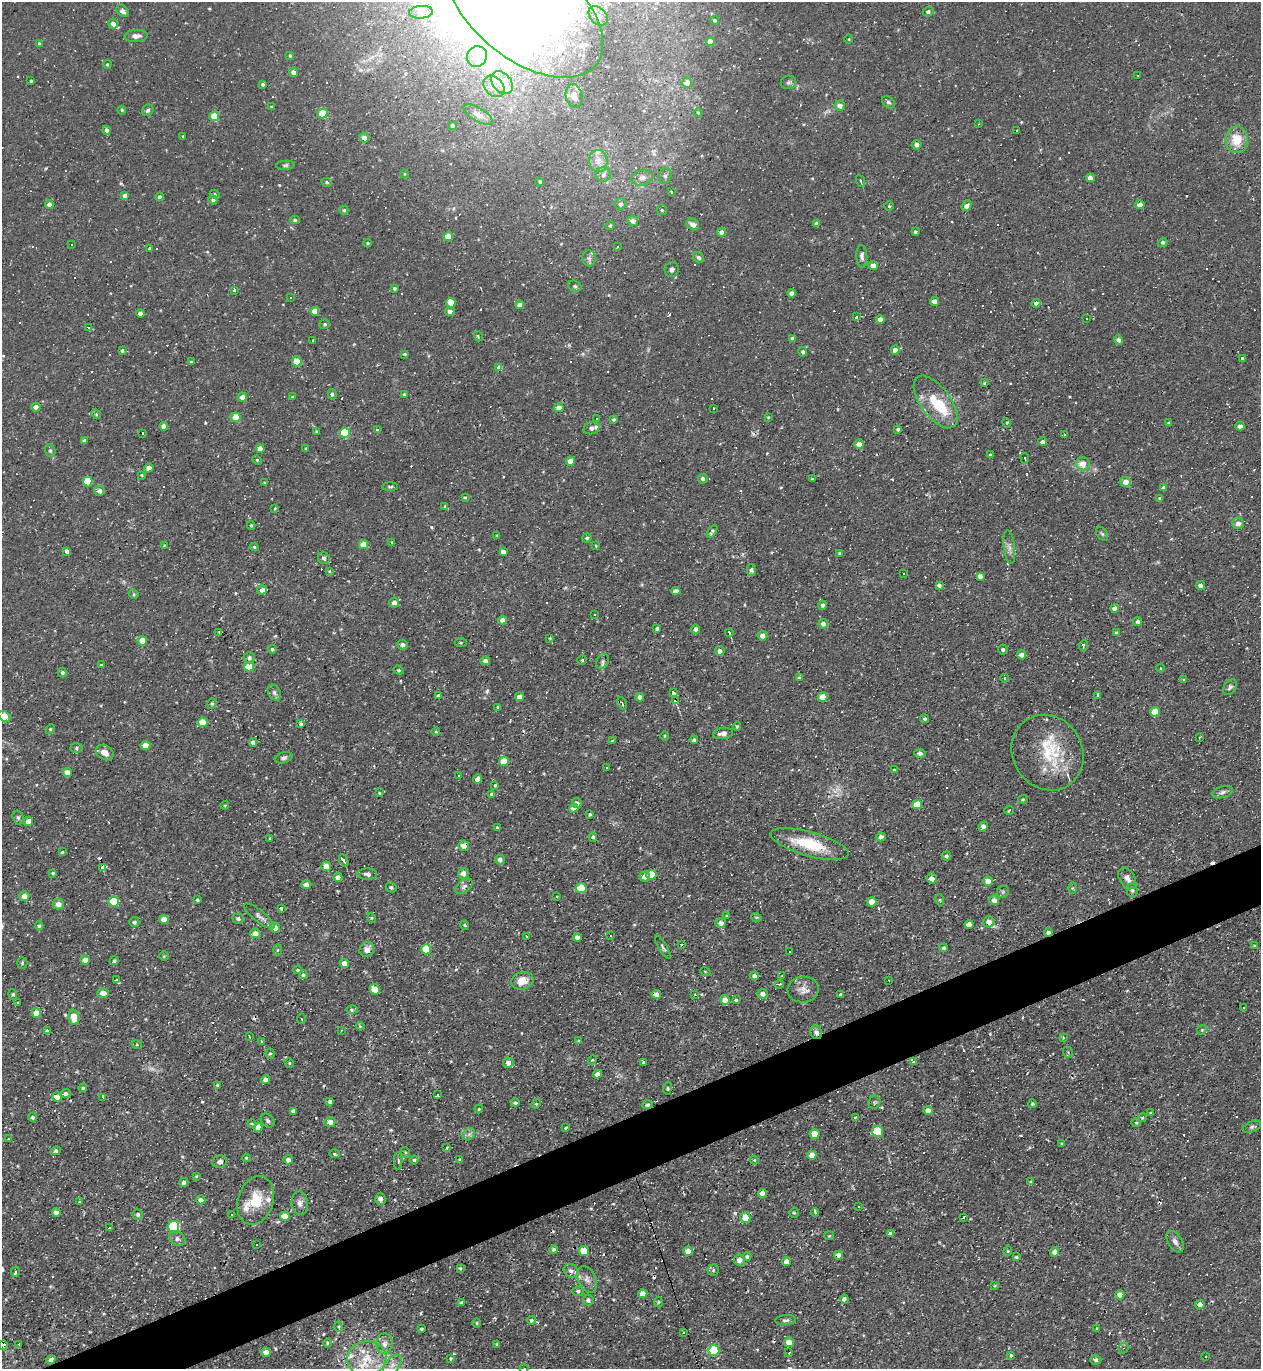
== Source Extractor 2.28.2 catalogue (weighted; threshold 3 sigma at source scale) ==
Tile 7 of 4 x 4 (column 3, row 2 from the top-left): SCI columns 2662-3920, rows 2735-4101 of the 5452 x 5468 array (HDU 1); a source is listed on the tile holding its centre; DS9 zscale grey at full resolution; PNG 1263 x 1371 px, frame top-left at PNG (2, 2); each listed source drawn as its Kron ellipse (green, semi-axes under 4 px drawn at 4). Shown black and unused: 4% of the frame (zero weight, under 2 of 3 exposures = <1% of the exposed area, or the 3 px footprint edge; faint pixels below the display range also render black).
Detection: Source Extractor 2.28.2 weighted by HDU 2 'WHT'; one run over the whole footprint, this tile lists its part. Background 0.0324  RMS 0.0034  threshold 0.0155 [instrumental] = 3 sigma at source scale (4.5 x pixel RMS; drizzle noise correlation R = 1.50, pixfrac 1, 0.05/0.05 arcsec/px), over >= 5 px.
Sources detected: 653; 1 too faint to see at this stretch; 7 inside a brighter object's white glare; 96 cosmic-ray / hot-pixel residue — neither listed nor drawn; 17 inside a brighter listed object's ellipse — not listed separately; of the other 532, all 500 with FLUX_AUTO >= 0.28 (the completeness limit of this list) listed and drawn (32 fainter detections not listed), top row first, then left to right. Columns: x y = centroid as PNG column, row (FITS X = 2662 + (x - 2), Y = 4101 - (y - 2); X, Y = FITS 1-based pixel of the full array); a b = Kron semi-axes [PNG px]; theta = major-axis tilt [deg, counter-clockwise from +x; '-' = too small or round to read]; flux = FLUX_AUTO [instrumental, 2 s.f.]
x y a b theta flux
525 9 91 51 -38 130
123 11 7 5 -43 1.1
928 11 5 4 - 1
421 12 12 6 4 1.5
598 16 11 8 -46 1.9
715 20 4 4 - 0.51
113 24 5 5 - 1.8
136 36 11 6 5 1.7
849 39 4 3 - 0.28
710 42 4 4 - 4.2
39 43 3 3 - 0.38
290 56 4 3 - 0.37
477 57 10 10 - 3.2
107 64 4 4 - 0.41
293 72 4 4 - 1.8
1137 75 3 2 - 0.33
31 81 4 3 - 0.36
788 82 8 6 18 0.86
502 83 13 9 -51 4.2
687 83 5 5 - 2.8
263 84 4 4 - 0.69
494 86 12 9 -49 2.3
574 96 12 8 -78 2.3
888 102 7 5 -38 0.7
840 106 5 5 - 1.8
271 107 3 3 - 0.34
122 110 4 3 - 0.39
148 110 6 5 - 0.66
698 112 4 4 - 0.37
323 114 5 5 - 9.7
478 114 16 6 -30 2
214 116 5 4 - 7.9
979 124 3 2 - 0.3
452 125 3 3 - 0.84
107 130 4 4 - 1.4
1016 130 3 3 - 3
183 137 3 2 - 0.35
364 138 5 4 - 2.1
1237 140 13 11 88 5.8
917 145 5 4 - 1.2
598 161 11 9 -83 2.5
285 165 9 4 5 0.63
405 174 4 3 - 0.3
604 175 7 7 - 1.1
665 176 8 6 74 0.96
642 178 11 8 17 2.3
1090 178 4 4 - 2
540 181 4 3 - 0.58
860 181 6 3 -72 0.48
327 182 5 4 - 0.52
671 192 3 3 - 0.57
215 194 5 4 - 0.48
125 196 4 4 - 1.7
160 197 4 4 - 0.71
213 200 4 4 - 0.72
49 204 4 4 - 1.8
621 204 5 5 - 1.4
1140 205 4 4 - 1.9
889 206 5 4 - 0.45
967 206 6 4 52 2
344 210 4 4 - 0.52
662 210 5 5 - 0.49
295 220 5 4 - 0.46
633 221 5 5 - 2.1
693 224 6 5 - 2.3
817 224 4 4 - 1.5
610 225 4 4 - 0.64
722 232 4 4 - 1.9
915 232 3 3 - 0.53
448 236 5 4 - 4
1163 242 5 4 - 0.63
368 243 4 4 - 0.4
71 244 3 3 - 1.2
617 247 3 3 - 0.77
150 249 4 3 - 0.72
862 256 11 5 -86 1.1
699 257 6 5 - 0.8
589 258 8 6 -89 1.1
873 266 4 4 - 2.8
672 269 8 7 - 1.4
575 286 7 5 -21 0.69
394 288 3 3 - 0.69
235 290 3 3 - 3.2
792 293 4 4 - 1.7
290 297 3 3 - 2.2
935 301 4 4 - 2.2
451 303 5 4 - 6.3
1036 303 4 4 - 1.1
520 305 4 4 - 2
315 311 4 4 - 3.9
450 311 5 4 - 1.8
140 313 4 4 - 1.7
856 316 3 2 - 0.54
880 319 4 4 - 1.8
1087 319 3 3 - 0.66
325 324 5 5 - 0.57
88 328 3 3 - 12
478 336 5 3 - 0.37
792 338 4 4 - 0.79
1119 340 5 4 - 1.2
313 341 3 3 - 1
122 350 4 3 - 0.61
895 350 4 4 - 2.4
803 352 4 4 - 0.69
405 354 3 3 - 0.39
1242 358 4 3 - 0.54
297 361 5 4 - 6.7
191 362 3 3 - 0.53
498 367 3 3 - 26
984 383 3 3 - 0.46
332 394 5 4 - 0.66
404 394 4 4 - 0.52
242 397 4 4 - 2.2
292 397 3 3 - 0.33
936 402 31 15 -53 11
36 407 4 4 - 1.8
559 408 4 4 - 2.5
713 408 3 2 - 0.51
96 414 5 4 - 0.42
236 417 5 4 - 8.2
768 417 3 3 - 0.33
597 419 3 3 - 0.85
614 419 4 4 - 0.53
1007 423 5 3 - 0.31
1169 423 4 3 - 0.73
164 426 4 4 - 2.3
1240 426 5 4 - 1.4
591 428 8 6 16 1.7
898 429 3 3 - 0.47
377 430 4 4 - 0.41
316 431 3 3 - 0.31
142 433 3 3 - 0.56
345 433 5 5 - 17
1064 434 4 2 - 0.45
84 441 4 4 - 1.2
1043 442 4 4 - 1
859 444 5 4 - 2.6
306 448 3 3 - 0.29
260 449 4 4 - 2.8
50 451 6 5 - 0.61
990 455 4 3 - 0.5
1025 458 5 3 - 0.35
257 460 5 3 - 0.37
571 461 4 4 - 3.3
1083 464 7 6 - 3.5
149 468 5 4 - 1.9
142 475 3 3 - 0.52
812 478 3 3 - 0.83
703 479 5 4 - 1
88 482 5 5 - 11
1126 482 5 5 - 3
264 483 3 3 - 0.3
390 487 8 4 1 0.55
1164 488 4 4 - 1.7
100 491 5 5 - 1.6
465 497 4 3 - 0.37
1160 498 3 3 - 0.66
445 506 4 4 - 0.43
275 509 3 3 - 0.38
1238 523 6 5 - 1.9
251 525 4 3 - 0.44
712 531 7 3 58 0.65
1102 534 8 5 -53 0.65
497 535 3 3 - 0.29
587 538 5 4 - 0.56
392 542 4 4 - 0.32
364 544 4 4 - 5.3
595 545 4 2 - 0.3
164 546 4 3 - 0.29
254 547 4 4 - 0.51
1009 547 17 5 -83 1.6
67 551 4 4 - 1.2
503 552 4 4 - 1.6
839 553 3 3 - 0.3
324 558 6 5 - 1.1
751 570 6 5 - 1
329 571 3 3 - 0.34
903 573 2 2 - 0.3
980 576 4 4 - 1.6
939 585 4 3 - 0.87
1200 585 4 4 - 1.3
262 590 5 4 - 2.2
676 591 4 4 - 1.6
134 594 5 4 - 0.45
394 603 5 5 - 1.6
823 605 4 4 - 0.79
1115 608 4 4 - 1.7
595 614 3 2 - 0.29
503 620 4 4 - 1.9
1138 622 4 4 - 0.67
823 624 5 4 - 1.4
657 629 4 3 - 0.78
696 629 4 4 - 1.5
219 632 4 4 - 0.29
729 633 4 3 - 7
1117 633 4 4 - 0.73
763 636 5 5 - 2
550 638 4 4 - 0.31
142 641 5 4 - 5.8
461 643 6 3 8 0.39
403 645 5 4 - 1.4
1084 645 5 3 - 0.43
272 649 4 4 - 0.62
1003 650 5 4 - 0.74
720 651 5 4 - 1.2
1022 655 4 4 - 1.9
249 658 5 5 - 0.97
582 660 5 4 - 0.41
485 661 4 4 - 1.4
603 662 8 5 59 0.8
101 665 4 3 - 0.31
249 667 5 5 - 7
1160 668 4 3 - 0.29
399 670 5 4 - 0.49
62 673 5 4 - 0.73
799 677 4 4 - 0.35
1005 678 4 3 - 0.34
1184 680 4 3 - 0.51
1230 687 8 6 54 0.85
274 692 8 6 -59 0.96
673 693 4 3 - 96
438 695 4 3 - 1.2
1098 695 3 3 - 0.48
519 697 4 4 - 1.9
640 697 4 4 - 1.3
823 697 5 4 - 4.7
675 700 3 3 - 4.9
622 703 6 3 -65 0.53
212 704 5 4 - 0.5
498 707 4 3 - 0.39
1155 712 5 5 - 6.5
4 717 7 4 -40 9.1
925 719 4 4 - 0.53
203 722 5 5 - 7.1
301 724 4 4 - 0.92
737 726 4 3 - 0.43
50 729 5 4 - 0.41
436 732 4 3 - 0.28
723 733 10 5 8 2.5
665 736 5 3 - 0.32
1199 737 3 2 - 0.39
612 740 3 2 - 0.6
694 740 4 3 - 0.74
253 742 4 4 - 1.8
145 746 5 4 - 4.4
76 748 6 5 - 0.84
105 753 9 7 -28 2.1
920 753 5 4 - 1.1
1048 753 39 35 -57 20
284 758 9 5 17 0.9
504 761 5 5 - 7.3
606 767 3 2 - 0.28
894 770 4 3 - 0.31
67 773 4 4 - 3.4
459 776 3 3 - 0.37
478 779 4 4 - 2.4
495 785 4 3 - 0.45
1222 792 11 5 16 1.1
379 793 4 3 - 0.35
492 794 4 4 - 0.82
1023 799 5 4 - 0.36
577 803 5 5 - 1
225 805 4 3 - 0.34
917 805 5 4 - 7.8
574 808 4 4 - 1.9
1009 810 5 2 - 0.28
590 814 3 3 - 0.47
18 817 7 5 -73 0.66
28 821 5 4 - 2.4
983 826 5 4 - 1.7
497 828 3 2 - 0.39
593 837 4 4 - 0.62
881 837 4 4 - 1.7
270 838 3 3 - 0.28
810 844 40 12 -16 14
464 846 5 5 - 3
62 852 4 4 - 0.36
946 856 4 4 - 0.68
344 860 6 4 -66 1
500 860 5 5 - 1.3
326 866 5 4 - 3.5
103 867 4 3 - 47
53 873 4 3 - 0.47
463 873 5 5 - 2
367 874 10 5 -1 1.3
651 875 5 5 - 7.7
645 876 5 5 - 2.3
338 877 4 4 - 2.2
932 878 5 5 - 2
1127 878 12 7 -58 1.9
988 881 5 4 - 3.1
306 885 5 4 - 2
464 886 10 6 37 1
391 887 5 4 - 0.66
581 888 5 5 - 8.8
1073 888 5 3 - 0.39
1132 890 7 5 -89 0.73
1003 892 6 5 - 0.58
24 896 5 5 - 2.9
556 896 3 2 - 0.68
197 900 4 3 - 0.51
940 900 6 3 -71 0.4
994 900 5 4 - 1.5
114 901 5 5 - 15
872 902 4 4 - 3.7
58 904 5 5 - 2
281 908 3 3 - 4.8
259 916 19 5 -39 1.5
727 916 4 4 - 0.37
756 917 5 3 - 0.33
372 918 5 3 - 0.34
164 919 5 4 - 3.5
238 919 6 5 - 0.93
134 922 5 5 - 0.78
989 922 6 5 - 2.3
721 923 5 5 - 1.6
969 924 4 4 - 2.4
464 925 5 3 - 0.37
39 926 4 4 - 0.66
275 928 5 5 - 2.4
1048 932 4 4 - 1.3
255 933 5 5 - 2.7
611 935 3 3 - 11
526 936 4 3 - 4.4
577 937 4 4 - 1.7
681 944 3 2 - 0.45
1254 946 3 3 - 0.3
663 947 13 4 -59 0.83
944 948 4 4 - 0.59
367 949 8 7 - 2.2
426 949 5 5 - 9.9
277 950 6 4 88 0.4
790 952 3 2 - 0.33
164 956 4 4 - 0.39
85 960 5 4 - 2.5
114 961 4 4 - 0.62
22 963 5 5 - 0.47
344 963 4 4 - 2.2
297 970 4 3 - 0.42
705 971 5 3 - 0.29
303 975 4 4 - 0.61
754 976 4 4 - 1.3
782 976 4 4 - 0.29
117 980 4 3 - 3.8
889 980 2 2 - 0.35
522 981 11 8 13 4.4
779 984 4 3 - 0.32
375 989 5 5 - 6
803 989 15 13 4 3
103 993 6 4 -1 2.5
13 994 5 4 - 0.44
656 994 5 4 - 2.2
695 994 3 2 - 0.36
763 994 5 5 - 1.7
841 995 4 3 - 0.66
725 1000 5 5 - 2.8
736 1000 4 3 - 0.44
18 1002 3 2 - 0.33
1243 1007 3 3 - 0.54
352 1010 5 4 - 0.55
36 1013 5 4 - 3.6
74 1017 7 5 -88 7.6
301 1019 5 3 - 0.34
360 1026 4 4 - 0.42
341 1030 3 3 - 0.39
1202 1030 5 4 - 0.46
47 1031 4 4 - 1.4
816 1032 7 5 -68 1.2
249 1036 3 2 - 0.32
1063 1037 4 4 - 0.36
578 1040 3 3 - 0.39
262 1041 4 3 - 0.55
137 1045 5 3 - 0.33
1068 1052 6 4 -70 0.63
270 1053 5 4 - 0.42
592 1060 4 3 - 0.36
644 1062 4 3 - 1.3
913 1062 4 3 - 1.6
289 1063 5 4 - 0.37
508 1063 5 5 - 1.7
597 1074 4 4 - 1.8
265 1080 4 4 - 1.8
217 1085 4 3 - 0.35
83 1088 4 4 - 0.52
667 1088 6 3 81 0.36
65 1094 5 4 - 1
437 1095 3 3 - 9.4
57 1097 5 4 - 2.6
103 1097 3 2 - 1.8
330 1102 4 3 - 0.81
874 1102 7 6 - 0.63
515 1103 4 3 - 0.72
536 1104 5 4 - 0.33
1032 1104 4 4 - 0.56
647 1105 5 4 - 0.72
479 1109 4 3 - 0.36
293 1111 4 4 - 1.5
928 1111 5 4 - 2.2
1151 1113 4 3 - 0.38
32 1117 4 4 - 0.81
855 1118 4 3 - 0.52
1142 1118 4 3 - 0.35
268 1121 8 6 -46 0.79
330 1122 5 5 - 2.2
1136 1122 5 3 - 0.32
252 1124 4 3 - 0.31
258 1127 4 4 - 2.6
1252 1127 9 5 23 0.82
565 1128 3 3 - 0.57
878 1131 5 5 - 16
469 1134 7 5 45 1
815 1134 5 5 - 4.8
8 1139 3 2 - 0.29
1062 1144 4 3 - 0.34
446 1148 3 3 - 0.85
56 1151 5 4 - 0.79
405 1152 5 3 - 0.36
334 1154 5 4 - 0.46
812 1155 4 4 - 2.8
246 1158 4 3 - 0.35
460 1159 4 3 - 0.33
288 1160 5 4 - 1.8
414 1160 4 4 - 0.52
754 1160 5 3 - 0.31
398 1161 9 2 90 0.41
220 1162 7 6 - 1.3
196 1176 3 2 - 0.33
184 1182 4 4 - 0.95
1030 1182 4 4 - 0.52
762 1193 4 4 - 1.9
380 1199 6 5 - 1.6
201 1200 5 4 - 1.4
256 1200 25 17 72 9.3
80 1202 3 2 - 0.45
300 1203 12 8 -83 1.7
858 1207 3 3 - 1.6
815 1212 4 2 - 1.8
56 1213 4 4 - 1.3
794 1213 5 4 - 0.47
138 1214 5 5 - 0.75
232 1214 3 3 - 1
285 1216 5 4 - 4
745 1217 5 5 - 5.3
964 1217 3 3 - 5
174 1227 5 5 - 20
109 1228 3 2 - 1.1
890 1233 4 3 - 1.2
829 1236 5 4 - 0.36
177 1239 8 6 -29 1.2
1175 1242 12 7 -57 1.7
256 1245 3 2 - 0.41
554 1249 4 4 - 0.94
584 1251 5 5 - 6.1
688 1251 4 4 - 2.8
1008 1251 4 4 - 0.42
1054 1252 5 4 - 1.4
839 1255 4 4 - 2
747 1257 4 4 - 0.66
1016 1257 4 4 - 0.49
739 1260 5 5 - 1.9
786 1261 4 4 - 2.2
460 1268 4 4 - 0.43
713 1270 5 5 - 0.55
571 1271 7 6 - 1.4
15 1272 5 4 - 0.75
587 1279 14 9 -66 2.2
995 1286 3 3 - 0.29
578 1291 5 5 - 0.75
643 1294 4 4 - 3.1
1120 1295 4 4 - 2.6
844 1299 4 4 - 1.4
588 1300 5 5 - 0.91
658 1302 5 3 - 0.34
462 1303 4 4 - 0.98
1200 1305 5 4 - 1.7
531 1320 4 4 - 0.77
786 1320 10 5 4 0.9
477 1323 4 3 - 0.34
339 1327 5 3 - 0.44
1097 1328 4 3 - 0.35
422 1329 3 3 - 0.43
683 1332 3 3 - 0.36
789 1342 5 5 - 3.3
327 1343 5 3 - 0.33
19 1344 4 3 - 0.31
385 1344 10 8 85 1.7
497 1344 4 3 - 0.39
3 1345 5 4 - 0.92
1123 1348 5 5 - 0.57
714 1350 5 5 - 20
266 1352 5 4 - 2.4
789 1353 3 2 - 2.4
1010 1356 3 3 - 1.9
1206 1357 2 2 - 0.3
367 1358 20 17 7 8.8
451 1359 3 3 - 0.45
51 1360 4 4 - 1.8
1096 1360 5 4 - 0.81
392 1365 12 7 54 2.4
524 1368 4 4 - 0.38
Overlapping masked pixels (flux is a lower limit): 10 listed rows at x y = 673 693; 675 700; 464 846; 103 867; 1048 932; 656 994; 816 1032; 647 1105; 3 1345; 51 1360
Isophote crosses this tile's border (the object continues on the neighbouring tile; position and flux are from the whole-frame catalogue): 4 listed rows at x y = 525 9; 4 717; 3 1345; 524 1368